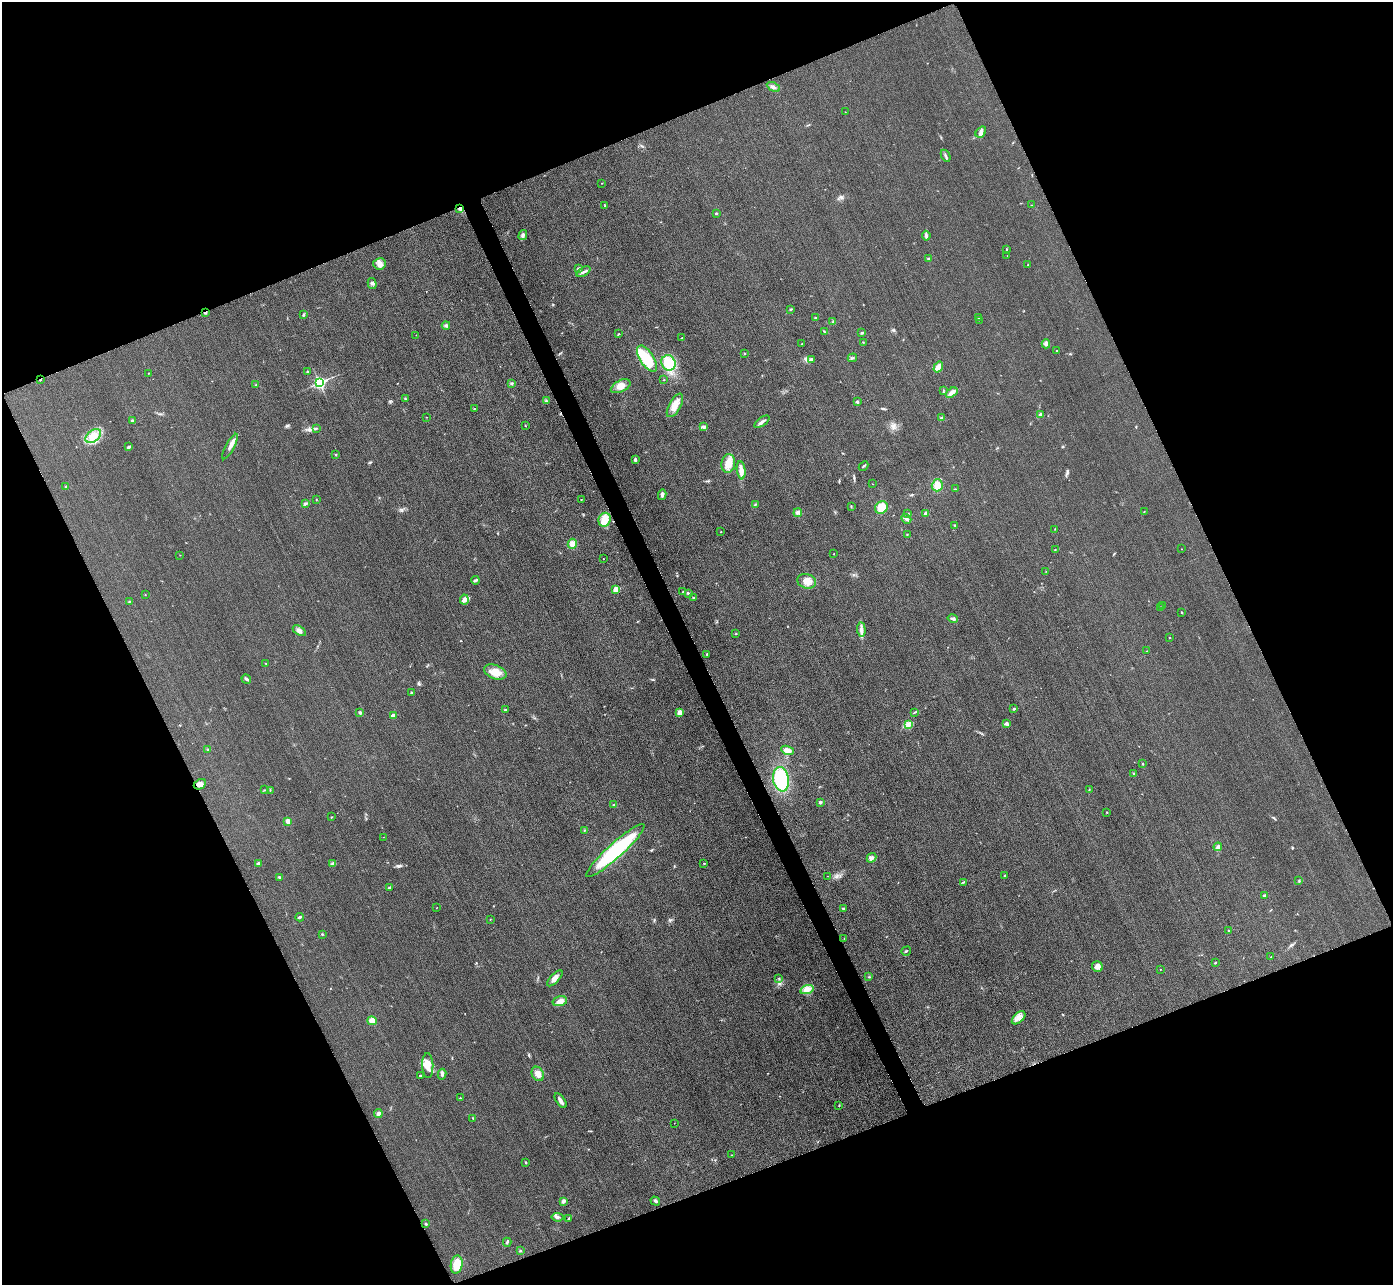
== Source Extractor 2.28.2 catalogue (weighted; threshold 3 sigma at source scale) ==
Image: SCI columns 31-5594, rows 308-5439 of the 5626 x 5614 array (HDU 1 of 3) = the unmasked area's bounding box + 8 px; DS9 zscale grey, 4 x 4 block average (1 PNG px = mean of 4 x 4 image px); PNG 1395 x 1287 px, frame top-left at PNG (2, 2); each listed source drawn as its Kron ellipse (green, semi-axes under 4 px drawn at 4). Shown black and unused: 44% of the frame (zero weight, under 3 of 4 exposures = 3% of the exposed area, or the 3 px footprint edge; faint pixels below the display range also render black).
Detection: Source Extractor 2.28.2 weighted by HDU 2 'WHT'. Background 0.0856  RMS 0.017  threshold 0.0786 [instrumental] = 3 sigma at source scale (4.5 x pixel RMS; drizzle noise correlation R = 1.50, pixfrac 1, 0.05/0.05 arcsec/px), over >= 5 px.
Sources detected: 208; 1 cosmic-ray / hot-pixel residue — neither listed nor drawn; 1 coinciding with a brighter row at this scale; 6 inside a brighter listed object's ellipse — not listed separately; the other 200 listed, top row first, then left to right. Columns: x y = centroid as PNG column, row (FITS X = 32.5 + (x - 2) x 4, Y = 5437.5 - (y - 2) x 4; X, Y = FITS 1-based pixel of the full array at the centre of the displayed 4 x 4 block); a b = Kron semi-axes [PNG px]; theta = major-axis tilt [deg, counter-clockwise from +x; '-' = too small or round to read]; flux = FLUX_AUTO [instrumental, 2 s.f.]
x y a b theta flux
773 87 7 3 -28 28
845 112 2 2 - 1.8
981 132 6 4 52 38
946 156 6 2 -63 20
602 183 2 2 - 5.2
1031 205 2 2 - 4
605 206 3 2 - 8
460 208 4 2 - 47
716 213 2 2 - 21
523 235 5 3 - 29
926 236 5 3 - 22
1007 249 2 2 - 6
1007 256 2 2 - 2.5
929 259 2 2 - 17
379 264 6 5 - 51
1028 265 2 2 - 9.5
579 269 4 3 - 23
584 272 8 2 28 24
372 283 5 3 - 21
791 309 4 2 - 9.5
205 312 3 2 - 13
303 315 3 2 - 9.6
979 317 3 2 - 18
815 318 2 2 - 6.1
979 320 2 2 - 6.5
833 321 3 2 - 8.4
446 325 4 3 - 21
824 331 2 2 - 5
862 333 3 2 - 11
618 334 2 2 - 9.6
416 335 2 2 - 2.9
681 338 2 2 - 5.7
863 342 2 2 - 5.4
801 344 2 2 - 3.3
1046 344 4 4 - 30
1057 351 2 2 - 8.6
745 353 2 2 - 3.1
852 358 5 2 - 9.8
647 359 15 7 -57 330
811 360 2 2 - 46
669 363 8 7 - 290
938 367 6 3 56 61
307 372 3 2 - 7.2
148 373 2 2 - 4.4
40 380 2 2 - 6.5
664 380 2 2 - 3.6
319 383 3 3 - 1200
511 383 3 2 - 8.5
256 385 2 2 - 9.2
621 386 11 5 27 82
943 390 2 2 - 5.7
952 393 6 3 35 57
405 398 3 2 - 6.4
546 401 3 2 - 12
857 402 2 2 - 30
675 405 13 6 61 100
474 409 2 2 - 4.6
1041 414 2 2 - 41
426 417 2 2 - 2.9
941 418 4 3 - 14
132 421 2 2 - 26
762 422 9 3 37 38
526 426 2 2 - 3.4
704 427 4 3 - 20
316 428 2 2 - 5.3
93 436 9 5 38 150
230 446 14 3 62 59
129 447 3 2 - 21
336 454 3 2 - 7.8
635 460 4 2 - 25
728 463 9 7 81 130
864 466 5 2 - 14
741 470 9 4 -83 84
872 484 2 2 - 2.8
937 485 6 5 - 110
66 487 2 2 - 8
955 489 3 2 - 6.3
662 495 5 3 - 25
316 499 2 2 - 3.9
581 500 2 2 - 3.3
305 504 4 2 - 17
755 504 3 2 - 7.6
851 506 2 2 - 5.3
881 508 7 6 - 150
1144 512 2 2 - 4.7
798 513 4 2 - 20
925 513 3 2 - 19
908 514 2 2 - 6.7
906 519 5 3 - 27
605 520 7 6 - 130
955 525 3 2 - 7.2
1055 529 2 2 - 4.5
721 532 2 2 - 4.6
907 534 2 2 - 4.2
572 544 5 4 - 65
1055 549 2 2 - 4
1182 549 2 2 - 3.1
834 554 2 2 - 6.1
180 555 2 2 - 2.8
603 559 2 2 - 5.3
1046 571 2 2 - 2.2
475 580 4 2 - 16
807 581 9 7 -16 89
616 589 2 2 - 230
683 592 2 2 - 2.4
688 593 3 2 - 16
145 595 2 2 - 3
693 597 2 2 - 12
464 600 5 3 - 25
129 601 2 2 - 8.2
1163 606 3 2 - 9.1
1160 607 2 2 - 7.3
1182 612 2 2 - 12
953 619 5 2 - 21
861 630 7 4 -86 42
299 631 7 4 -33 38
736 634 2 2 - 6.3
1169 637 2 2 - 3.9
1147 651 2 2 - 2.9
707 654 2 2 - 10
266 663 2 2 - 4.4
495 672 12 7 -18 120
246 679 5 2 - 17
411 693 2 2 - 6.6
1014 709 2 2 - 12
505 710 2 2 - 11
360 712 3 2 - 10
680 712 2 2 - 120
914 712 4 2 - 9.6
393 716 2 2 - 68
1006 724 4 2 - 11
908 725 4 3 - 21
208 749 2 2 - 5.1
787 750 6 3 -23 67
1143 764 2 2 - 6.4
1134 774 2 2 - 5.4
781 779 12 8 -80 570
200 784 6 5 - 43
264 790 2 2 - 5
270 790 2 2 - 5.4
1089 790 3 2 - 3.7
820 802 2 2 - 28
614 805 3 2 - 7.7
1107 812 2 2 - 6.1
332 817 2 2 - 2.9
288 821 2 2 - 120
584 830 2 2 - 6.8
383 837 2 2 - 1.7
1218 847 4 3 - 23
615 851 39 7 42 1000
871 858 5 3 - 36
258 863 3 3 - 20
333 864 4 3 - 34
704 864 2 2 - 9.4
1004 875 2 2 - 6.2
828 876 2 2 - 2.8
279 877 2 2 - 6.9
1299 881 2 2 - 7.6
963 882 4 2 - 9.6
389 888 3 2 - 14
1264 895 2 2 - 14
437 908 2 2 - 2.1
843 908 3 2 - 11
300 917 4 2 - 15
490 919 2 2 - 4
1229 931 3 2 - 11
322 934 3 2 - 9.1
844 938 2 2 - 2.7
906 951 5 2 - 9.9
1271 957 2 2 - 4.1
1215 963 3 2 - 6.1
1097 967 6 5 - 52
1160 969 2 2 - 3
869 977 2 2 - 6.4
555 978 10 4 47 54
778 978 2 2 - 3.9
807 990 7 4 18 79
560 1001 7 4 14 50
1019 1018 8 5 44 58
372 1021 5 4 - 72
428 1065 12 5 -89 90
442 1074 5 3 - 26
538 1074 7 5 -61 61
420 1076 2 2 - 21
460 1098 2 2 - 7.7
561 1101 8 3 -56 39
839 1105 3 2 - 6.7
378 1114 4 3 - 27
473 1118 3 2 - 6.9
674 1123 2 2 - 2.5
732 1155 2 2 - 2.5
525 1162 3 2 - 7.3
563 1201 4 3 - 30
655 1201 5 3 - 19
557 1217 6 2 -7 18
569 1218 3 2 - 9.4
426 1224 3 2 - 12
507 1242 4 2 - 12
520 1251 3 2 - 10
457 1265 9 6 81 200
Overlapping masked pixels (flux is a lower limit): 3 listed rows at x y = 460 208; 205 312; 40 380
Diffuse or blended objects may show on this block-average render without a row.